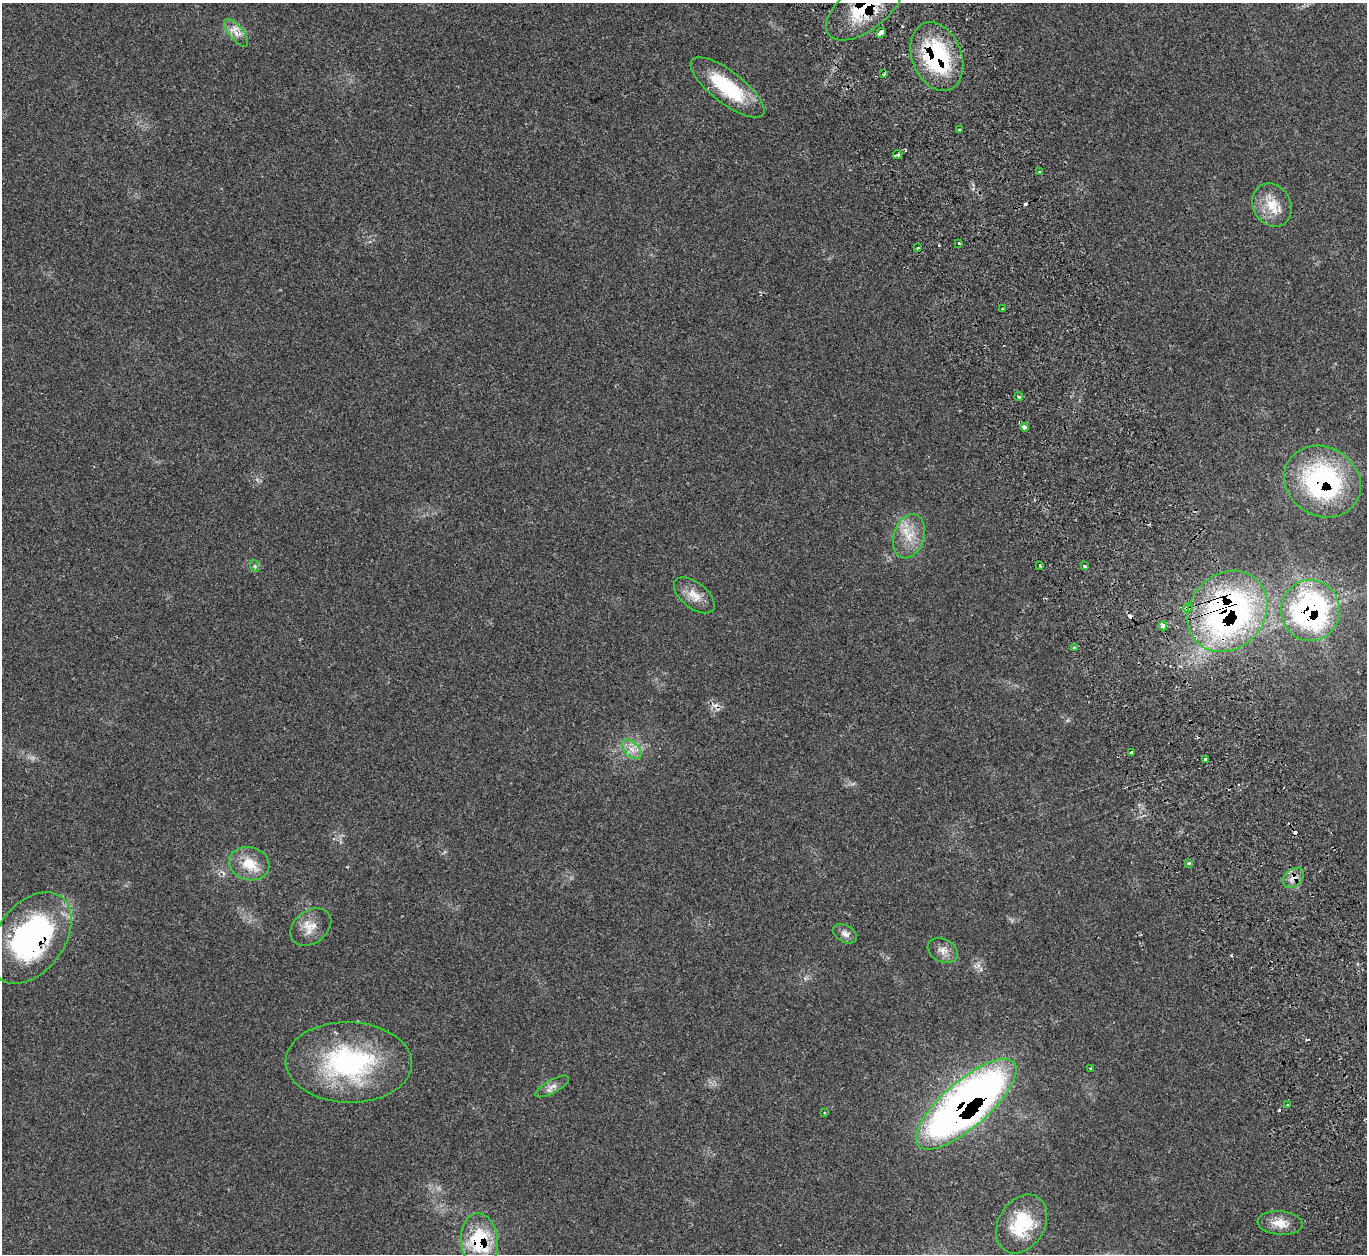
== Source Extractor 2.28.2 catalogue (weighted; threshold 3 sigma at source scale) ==
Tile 6 of 4 x 4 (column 2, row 2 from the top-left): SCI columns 1430-2794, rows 2691-3942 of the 5583 x 5512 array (HDU 1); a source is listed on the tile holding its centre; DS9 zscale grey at full resolution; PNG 1369 x 1256 px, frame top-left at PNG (2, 3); each listed source drawn as its Kron ellipse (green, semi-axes under 4 px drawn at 4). Shown black and unused: <1% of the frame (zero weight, under 2 of 3 exposures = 4% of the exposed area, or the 3 px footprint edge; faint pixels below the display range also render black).
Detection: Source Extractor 2.28.2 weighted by HDU 2 'WHT'; one run over the whole footprint, this tile lists its part. Background 0.11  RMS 0.0081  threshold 0.0363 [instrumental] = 3 sigma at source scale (4.5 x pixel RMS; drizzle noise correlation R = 1.50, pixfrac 1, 0.05/0.05 arcsec/px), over >= 5 px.
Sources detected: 54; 9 cosmic-ray / hot-pixel residue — neither listed nor drawn; the other 45 listed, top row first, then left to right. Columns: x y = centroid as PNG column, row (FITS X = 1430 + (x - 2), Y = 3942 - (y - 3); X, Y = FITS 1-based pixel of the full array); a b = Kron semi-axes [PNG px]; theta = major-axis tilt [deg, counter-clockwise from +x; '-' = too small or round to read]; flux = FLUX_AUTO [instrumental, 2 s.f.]
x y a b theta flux
864 8 45 23 37 54
236 33 17 7 -51 6.6
881 33 5 3 - 16
937 57 35 24 -68 86
884 74 4 3 - 1.3
727 87 45 16 -38 49
959 129 3 2 - 1.1
898 154 5 3 - 3.4
1039 172 4 4 - 1.1
1272 205 22 18 -60 19
959 243 3 3 - 1.6
918 248 3 2 - 1.2
1002 308 3 2 - 0.89
1019 397 4 3 - 1.4
1024 427 4 3 - 8
1322 481 39 34 -31 130
909 536 23 15 72 17
1040 565 3 3 - 1.4
255 566 6 4 -71 1.3
1085 566 3 3 - 1.8
694 595 24 12 -39 11
1188 608 5 4 - 7.7
1310 610 30 29 - 190
1227 611 43 37 47 280
1163 626 4 4 - 8.3
1074 647 4 3 - 1.4
632 749 12 7 -45 6.1
1132 753 3 3 - 8.9
1205 759 4 3 - 6.5
1189 863 4 3 - 1.3
249 864 20 16 -13 18
1293 878 12 8 39 6.6
311 927 22 16 36 12
845 934 13 8 -29 4.5
31 938 51 33 54 170
943 950 16 11 -26 6.9
349 1062 63 40 -1 130
1091 1068 3 2 - 0.93
552 1086 19 6 29 4.6
966 1104 63 23 41 540
1288 1105 3 3 - 0.77
824 1113 3 2 - 0.57
1280 1223 22 12 -5 12
1022 1224 31 23 59 40
479 1240 27 18 -85 50
Overlapping masked pixels (flux is a lower limit): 11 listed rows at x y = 864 8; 937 57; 1322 481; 1188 608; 1310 610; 1227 611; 1163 626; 1293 878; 31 938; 966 1104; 479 1240
Isophote crosses this tile's border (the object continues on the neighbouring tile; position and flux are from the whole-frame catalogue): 2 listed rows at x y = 864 8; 31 938